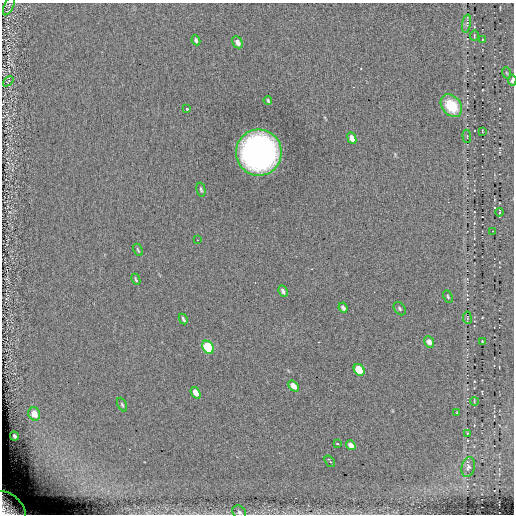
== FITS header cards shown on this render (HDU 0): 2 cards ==
NAXIS1  =                  512 / length of data axis 1
NAXIS2  =                  512 / length of data axis 2

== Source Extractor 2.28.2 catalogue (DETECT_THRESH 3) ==
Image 512 x 512 px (HDU 0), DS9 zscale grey, 1 PNG px = 1 image px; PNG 516 x 516 px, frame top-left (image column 1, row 512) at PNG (2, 3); each listed source drawn as its Kron ellipse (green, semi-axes under 4 px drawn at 4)
Background 0.0557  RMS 4.9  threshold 14.6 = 3 sigma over >= 5 px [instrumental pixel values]
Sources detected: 46; all 46 listed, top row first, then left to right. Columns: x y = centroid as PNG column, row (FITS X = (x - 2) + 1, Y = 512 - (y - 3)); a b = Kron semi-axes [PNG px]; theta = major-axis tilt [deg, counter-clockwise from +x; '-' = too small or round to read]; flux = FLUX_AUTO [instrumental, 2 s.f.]
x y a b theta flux
9 6 10 4 64 790
467 24 9 4 80 740
474 36 5 3 - 300
196 40 5 3 - 840
482 40 3 2 - 220
237 42 6 5 - 1900
507 73 6 3 -70 320
512 80 5 3 - 1700
8 81 6 2 43 230
268 100 4 3 - 470
451 106 12 9 -50 12000
187 109 3 3 - 580
482 131 3 2 - 230
467 136 6 4 -85 420
352 138 6 4 -67 1700
259 153 23 23 - 150000
201 190 7 3 -76 510
499 212 4 2 - 400
492 231 2 2 - 250
197 240 3 2 - 590
138 250 6 3 -64 400
136 279 6 2 -67 390
283 291 6 3 -64 770
448 297 6 3 -64 440
343 308 5 3 - 780
400 309 7 5 -53 580
467 318 6 3 -83 310
183 319 5 3 - 600
482 341 2 2 - 260
429 342 6 5 - 1700
208 347 7 5 -58 30000
359 370 6 5 - 12000
293 386 6 4 -50 3300
196 393 6 4 -54 3300
474 401 4 2 - 240
122 405 7 4 -65 560
457 413 3 2 - 220
34 414 7 5 -62 4400
467 433 3 2 - 190
14 436 4 3 - 800
337 443 3 3 - 310
351 445 5 4 - 2400
330 461 6 3 -53 1200
468 467 10 6 75 1200
8 508 20 13 -42 8300
239 512 7 6 - 930
At the frame edge (FLAGS 8, measured only in part): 3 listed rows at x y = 512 80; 8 508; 239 512